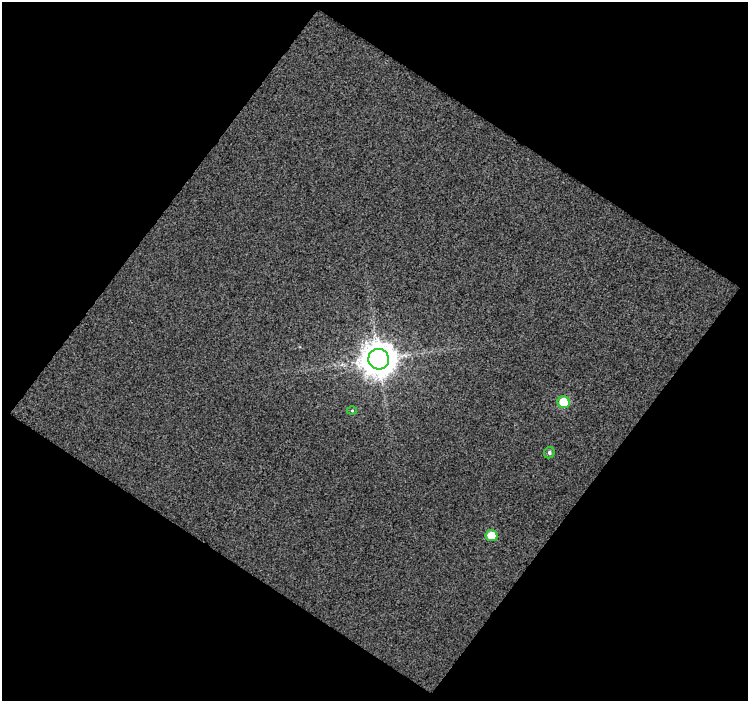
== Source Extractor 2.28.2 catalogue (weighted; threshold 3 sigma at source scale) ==
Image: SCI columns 2-747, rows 27-725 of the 747 x 752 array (HDU 1 of 3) = the unmasked area's bounding box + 8 px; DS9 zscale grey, full resolution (1 PNG px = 1 image px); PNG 750 x 703 px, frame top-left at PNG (2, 2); each listed source drawn as its Kron ellipse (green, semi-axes under 4 px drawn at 4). Shown black and unused: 51% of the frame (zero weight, under 3 of 4 exposures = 2% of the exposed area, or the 3 px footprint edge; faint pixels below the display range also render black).
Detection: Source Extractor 2.28.2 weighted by HDU 2 'WHT'. Background 0.0681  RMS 0.46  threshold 2.06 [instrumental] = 3 sigma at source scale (4.5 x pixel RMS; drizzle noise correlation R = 1.50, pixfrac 1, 0.0396/0.0396 arcsec/px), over >= 5 px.
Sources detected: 5; all 5 listed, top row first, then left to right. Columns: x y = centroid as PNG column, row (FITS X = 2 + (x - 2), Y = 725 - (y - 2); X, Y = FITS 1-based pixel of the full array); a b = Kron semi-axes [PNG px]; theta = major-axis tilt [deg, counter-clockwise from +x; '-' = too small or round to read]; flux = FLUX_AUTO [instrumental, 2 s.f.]
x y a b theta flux
379 359 10 10 - 99000
564 402 6 6 - 1700
352 411 5 3 - 44
549 453 6 5 - 110
491 536 6 5 - 910